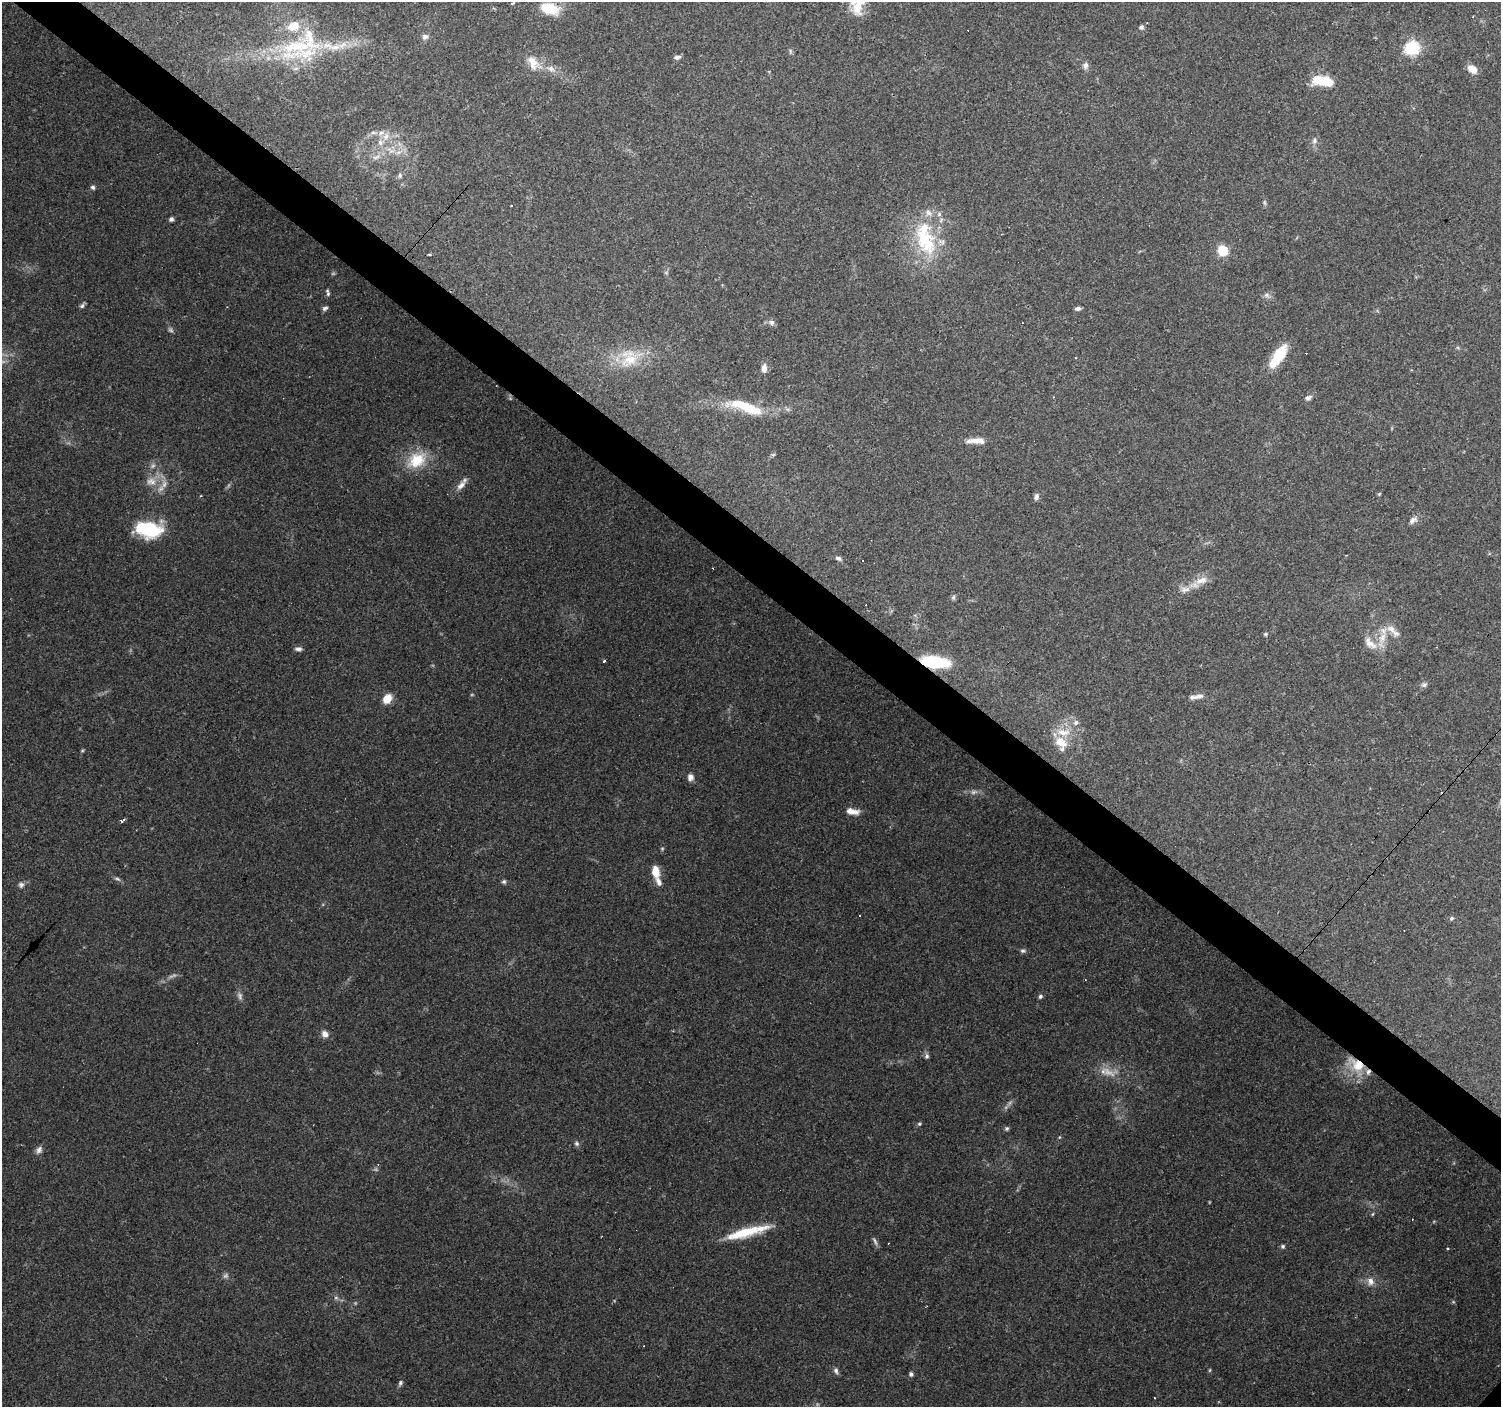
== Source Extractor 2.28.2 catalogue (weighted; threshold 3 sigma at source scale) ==
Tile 11 of 4 x 4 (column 3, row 3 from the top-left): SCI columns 2999-4497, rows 1572-2976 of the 6000 x 6021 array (HDU 1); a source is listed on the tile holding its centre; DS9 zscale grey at full resolution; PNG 1503 x 1409 px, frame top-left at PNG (2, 2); no overlay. Shown black and unused: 4% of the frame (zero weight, under 3 of 4 exposures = <1% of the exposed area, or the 3 px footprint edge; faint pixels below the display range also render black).
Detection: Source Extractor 2.28.2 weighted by HDU 2 'WHT'; one run over the whole footprint, this tile lists its part. Background 0.0746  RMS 0.0054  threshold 0.0242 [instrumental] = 3 sigma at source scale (4.5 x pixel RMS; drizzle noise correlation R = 1.50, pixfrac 1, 0.0396/0.0396 arcsec/px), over >= 5 px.
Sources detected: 131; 7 too faint to see at this stretch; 9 cosmic-ray / hot-pixel residue — not listed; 16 inside a brighter listed object's ellipse — not listed separately; the other 99 listed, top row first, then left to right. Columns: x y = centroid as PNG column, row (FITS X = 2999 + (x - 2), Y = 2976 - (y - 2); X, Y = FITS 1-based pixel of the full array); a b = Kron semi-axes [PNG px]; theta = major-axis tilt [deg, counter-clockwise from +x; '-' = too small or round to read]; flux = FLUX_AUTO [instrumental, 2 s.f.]
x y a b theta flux
512 3 3 3 - 2.2
857 5 23 15 89 13
549 8 17 10 -15 18
1147 23 3 2 - 0.54
1141 27 5 5 - 1.4
425 36 9 7 -9 2
296 46 77 24 6 60
1412 48 7 6 - 88
790 51 8 4 83 0.91
677 57 9 5 12 1.7
533 63 21 13 -65 8.3
1085 65 10 7 83 2.1
551 69 11 8 -25 3.4
1472 69 10 7 -40 6
1321 81 20 10 -1 16
373 133 11 4 4 1.6
386 136 12 8 61 4.6
1314 141 9 7 69 1.9
398 152 9 5 19 2.6
376 157 15 5 24 3.3
400 175 8 5 90 1.2
93 187 5 5 - 1.4
1265 202 8 4 -81 0.95
511 206 3 2 - 0.72
171 219 4 4 - 1.8
925 240 48 27 -62 40
1222 251 6 5 - 37
429 255 3 3 - 11
666 273 6 4 0 0.72
328 293 10 5 -75 1.3
1267 295 8 6 -2 1.7
82 306 7 5 6 1.2
325 308 8 5 32 1.5
1078 309 7 5 8 1.4
772 322 8 7 - 2
1022 322 2 2 - 0.34
1278 356 28 10 55 18
1076 358 3 2 - 0.36
629 360 38 20 40 20
764 368 11 6 89 3.5
1308 398 10 6 25 1.8
745 407 51 12 -18 23
976 441 23 7 -1 5.7
773 455 6 4 19 0.73
417 460 26 18 31 19
151 481 16 12 -5 6.9
461 485 16 8 47 3.9
1379 494 5 3 - 0.57
1036 497 8 6 71 1.7
1413 520 13 8 34 2.8
148 529 29 16 -5 35
838 558 9 6 -16 1.5
1201 580 21 10 16 6.7
953 597 7 5 87 1.1
1266 634 5 5 - 0.99
1382 638 22 9 72 7.8
1370 643 23 11 -44 6.8
298 649 9 6 -3 1.7
604 661 3 3 - 1
935 662 28 11 -7 33
1424 685 8 6 11 1.4
1193 697 16 6 1 2.9
387 699 8 6 47 10
1076 722 8 7 - 2
1063 732 23 10 -6 9.7
1060 742 20 13 -34 9.6
82 751 5 3 - 0.62
690 777 9 7 -85 2.5
852 811 16 7 -9 4.9
122 821 5 3 - 1.3
655 872 10 7 -83 9.4
117 879 10 4 -23 1.2
504 882 6 6 - 1
659 882 13 7 -65 3
21 885 8 8 - 1.7
860 916 3 3 - 1.2
1451 918 6 5 - 0.96
1023 951 8 5 -1 1.2
240 996 11 7 -75 2.1
1040 996 6 5 - 1.1
325 1034 9 8 - 3.2
927 1056 7 6 - 1.4
1357 1065 25 15 -39 16
1109 1072 27 12 -14 8.4
919 1124 5 4 - 0.76
1007 1128 6 5 - 0.97
577 1144 7 6 - 1.3
39 1150 11 7 60 2.3
1372 1214 5 3 - 0.57
747 1232 53 10 15 22
875 1241 11 5 -64 1.6
1283 1246 5 5 - 1.1
1448 1249 3 2 - 0.48
1370 1281 11 9 -59 4
336 1298 7 4 0 1.1
836 1371 9 6 -76 1.6
911 1374 6 5 - 1.2
400 1383 8 5 64 1.2
1154 1398 3 2 - 0.94
Overlapping masked pixels (flux is a lower limit): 2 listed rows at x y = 935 662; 1357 1065
Isophote crosses this tile's border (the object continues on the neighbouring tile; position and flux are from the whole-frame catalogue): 1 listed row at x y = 857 5